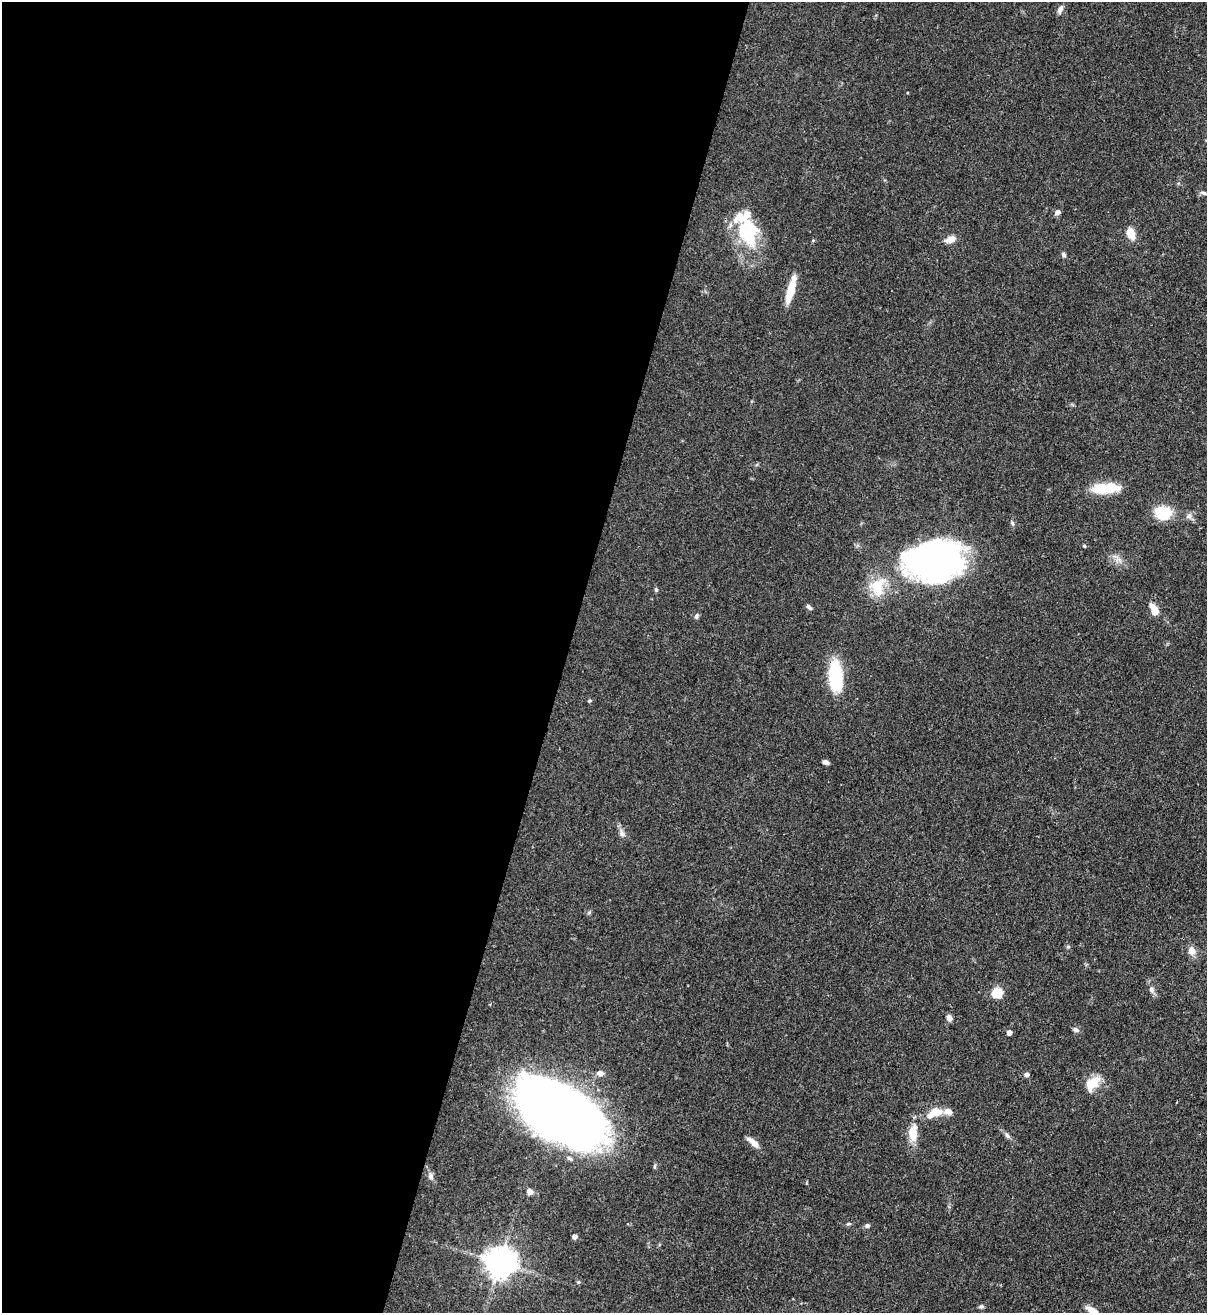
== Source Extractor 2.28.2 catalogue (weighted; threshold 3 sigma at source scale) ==
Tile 5 of 4 x 4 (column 1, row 2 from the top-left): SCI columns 226-1430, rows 2653-3963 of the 5389 x 5307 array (HDU 1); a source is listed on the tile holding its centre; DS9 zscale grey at full resolution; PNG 1209 x 1315 px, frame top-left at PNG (2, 2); no overlay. Shown black and unused: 47% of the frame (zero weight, under 3 of 4 exposures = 7% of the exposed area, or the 3 px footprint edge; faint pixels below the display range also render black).
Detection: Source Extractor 2.28.2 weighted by HDU 2 'WHT'; one run over the whole footprint, this tile lists its part. Background 0.0823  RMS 0.0039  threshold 0.0174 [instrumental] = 3 sigma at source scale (4.5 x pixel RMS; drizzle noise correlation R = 1.50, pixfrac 1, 0.05/0.05 arcsec/px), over >= 5 px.
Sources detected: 54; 2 inside a brighter object's white glare — not listed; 5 inside a brighter listed object's ellipse — not listed separately; the other 47 listed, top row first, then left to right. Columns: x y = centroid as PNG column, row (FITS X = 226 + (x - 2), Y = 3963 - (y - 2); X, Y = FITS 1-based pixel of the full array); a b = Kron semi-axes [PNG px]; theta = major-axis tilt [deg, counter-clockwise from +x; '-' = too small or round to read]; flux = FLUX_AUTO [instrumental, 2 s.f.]
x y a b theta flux
1060 9 9 6 69 1.7
907 93 3 2 - 0.28
1203 193 9 4 -18 0.86
1058 212 8 7 - 1.1
748 232 41 24 -74 25
1131 233 11 8 -65 5.5
950 239 14 8 22 2.7
1063 255 6 5 - 0.9
791 290 27 7 75 9.3
1105 488 27 10 6 15
1163 513 19 15 -5 11
1189 516 8 7 - 1.4
1084 546 4 3 - 0.42
935 561 53 34 3 150
878 587 26 20 79 11
656 590 6 4 -70 0.58
809 607 9 5 -49 1
1154 609 14 7 -58 4.8
696 616 7 5 63 0.82
836 682 27 17 82 15
589 701 5 4 - 0.42
826 762 7 4 -22 1.3
622 833 11 6 -70 1.6
1068 947 6 4 0 0.53
1191 951 11 9 -84 2.5
1151 989 7 7 - 1.1
997 993 12 11 - 6.1
949 1018 7 5 -69 2.1
1076 1030 7 6 - 1.1
1009 1032 4 4 - 2.3
600 1073 9 7 -9 2
1027 1074 5 5 - 1.3
1092 1083 19 12 45 7.2
559 1112 73 37 -32 520
934 1113 23 10 23 6.6
913 1133 21 10 87 6.8
1007 1135 11 4 -45 1.1
753 1142 18 6 -39 2.7
431 1176 9 6 -86 1.3
530 1191 7 6 - 2
848 1224 7 4 1 0.53
867 1226 5 5 - 1.1
574 1237 6 5 - 0.98
499 1262 9 9 - 630
578 1282 5 4 - 0.57
981 1306 6 5 - 0.69
1093 1311 18 7 -32 3.5
Isophote crosses this tile's border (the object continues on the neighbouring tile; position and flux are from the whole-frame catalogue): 1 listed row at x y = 1093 1311